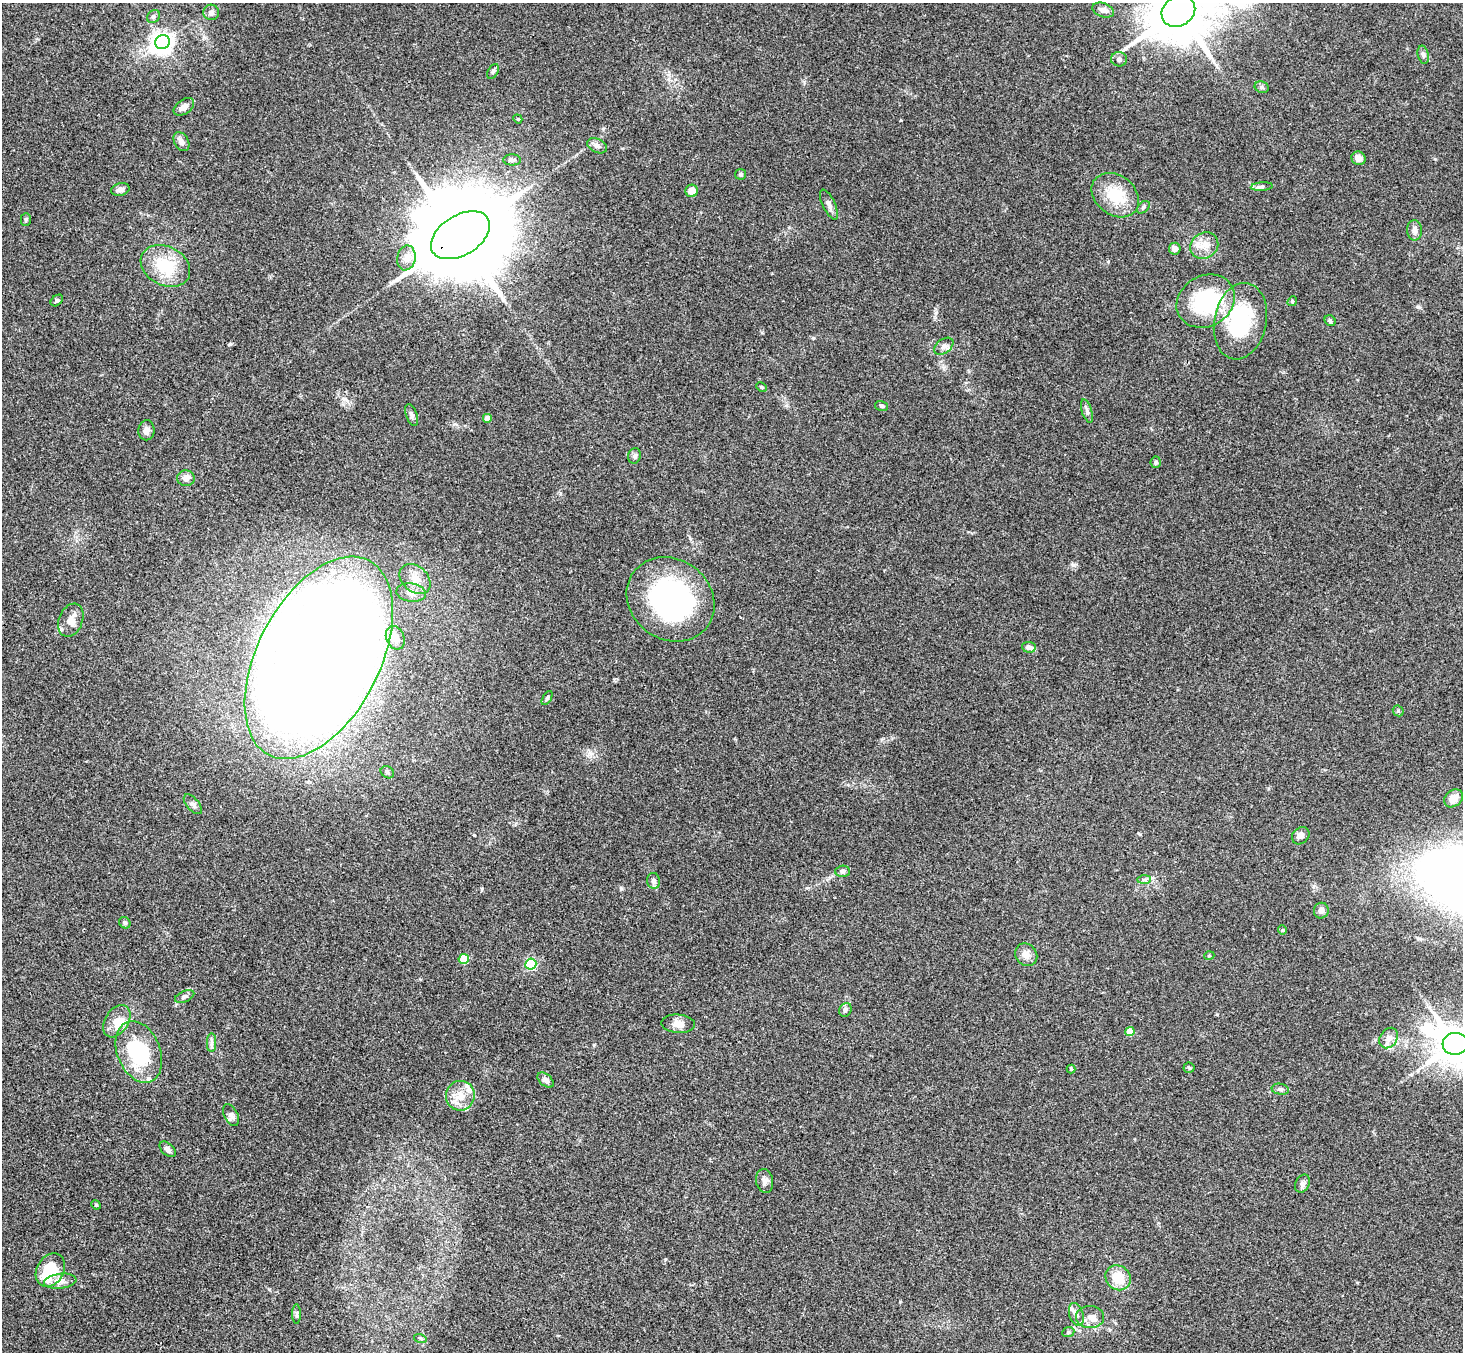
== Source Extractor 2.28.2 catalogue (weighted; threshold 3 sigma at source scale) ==
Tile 7 of 4 x 4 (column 3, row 2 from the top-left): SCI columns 2975-4435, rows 3033-4382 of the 5946 x 5927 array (HDU 1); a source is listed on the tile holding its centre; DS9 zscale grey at full resolution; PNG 1465 x 1354 px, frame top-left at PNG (2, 3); each listed source drawn as its Kron ellipse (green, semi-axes under 4 px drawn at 4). Shown black and unused: <1% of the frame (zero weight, under 3 of 4 exposures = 6% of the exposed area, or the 3 px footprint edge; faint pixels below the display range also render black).
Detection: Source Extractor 2.28.2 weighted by HDU 2 'WHT'; one run over the whole footprint, this tile lists its part. Background 0.163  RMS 0.0073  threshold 0.0329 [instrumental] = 3 sigma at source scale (4.5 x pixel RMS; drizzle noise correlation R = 1.50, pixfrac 1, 0.05/0.05 arcsec/px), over >= 5 px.
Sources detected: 101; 1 inside a brighter object's white glare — neither listed nor drawn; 6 inside a brighter listed object's ellipse — not listed separately; the other 94 listed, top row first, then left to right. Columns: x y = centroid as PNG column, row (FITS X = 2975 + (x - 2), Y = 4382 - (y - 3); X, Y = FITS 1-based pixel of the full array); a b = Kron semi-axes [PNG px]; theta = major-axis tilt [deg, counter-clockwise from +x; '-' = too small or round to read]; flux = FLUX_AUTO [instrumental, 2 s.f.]
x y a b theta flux
1103 10 11 7 -18 3.6
1178 11 18 14 34 5200
211 12 8 8 - 2.3
154 16 7 6 - 2
162 42 7 7 - 460
1423 55 9 5 -77 1.9
1119 59 8 7 - 2.5
493 72 8 5 63 1.6
1262 87 7 5 -22 1.5
184 107 11 7 35 4.6
518 119 5 3 - 0.71
181 142 10 7 -60 3.5
597 146 10 7 -27 2.9
1358 158 7 6 - 4.3
512 160 9 5 0 2.1
741 174 5 5 - 1.6
1262 187 11 4 5 2.1
120 189 9 6 15 2.8
692 191 6 6 - 7.1
1115 195 26 19 -39 23
829 205 16 6 -64 3.5
1143 207 7 5 45 1.7
26 219 6 5 - 1.2
1415 230 10 7 -86 3
460 235 32 20 31 17000
1204 245 14 12 36 8.2
1175 249 6 5 - 3.3
406 258 12 9 80 6.6
165 266 26 19 -28 29
57 300 7 5 40 1.3
1206 301 30 25 31 62
1292 301 5 4 - 0.96
1240 321 39 26 78 67
1330 321 6 5 - 1.5
944 346 11 7 36 3.2
762 387 5 4 - 0.96
882 406 7 5 -16 1.3
1087 411 12 5 -73 2.3
412 415 11 5 -70 2.2
487 418 4 4 - 5.4
146 430 10 8 89 3.3
635 456 8 6 72 1.9
1156 462 5 5 - 1.1
186 478 9 8 - 4.5
415 579 17 12 -42 9.1
411 593 15 9 -9 6.5
670 599 46 40 -37 140
71 620 17 12 67 7.4
395 638 12 9 -68 7.5
1029 647 7 5 -7 3.1
319 658 109 61 62 1800
547 698 8 3 58 1.1
1398 711 6 5 - 1.2
387 772 7 5 -34 1.7
1453 798 10 8 40 5.8
193 804 12 6 -49 2.5
1301 836 10 7 43 3.2
842 871 7 5 2 1.7
1144 880 7 4 1 1.6
654 881 8 6 -79 2.4
1321 911 8 7 - 3.2
125 923 6 5 - 1.6
1282 930 4 4 - 0.75
1026 955 12 10 -49 4.9
1209 956 5 3 - 0.63
464 959 5 5 - 23
531 964 5 5 - 69
185 996 10 5 23 1.9
845 1010 7 6 - 2.1
117 1021 18 11 57 9
678 1024 17 9 -4 5.6
1130 1031 5 4 - 13
1389 1038 11 8 54 4.7
211 1043 9 4 90 2.1
1455 1044 12 11 - 2300
139 1052 32 21 -68 54
1189 1068 5 5 - 1
1071 1069 4 4 - 0.67
546 1080 9 5 -41 3.2
1280 1089 9 5 -9 1.9
460 1096 15 14 - 12
231 1115 12 6 -63 2.6
168 1149 10 5 -44 2.6
764 1181 12 8 -79 3.3
1302 1184 9 7 63 2.6
96 1205 5 4 - 0.87
50 1270 18 13 59 30
1118 1278 13 12 - 15
60 1281 16 7 7 5.2
297 1314 10 4 -90 1.6
1076 1315 12 7 -73 3.5
1090 1317 14 11 -1 5.6
1068 1332 6 5 - 1.2
420 1338 6 4 -18 1
Overlapping masked pixels (flux is a lower limit): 1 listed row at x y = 460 235
Isophote crosses this tile's border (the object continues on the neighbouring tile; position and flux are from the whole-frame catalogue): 2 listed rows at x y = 1178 11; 1455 1044
Unlisted compact peaks at least as high as the median listed source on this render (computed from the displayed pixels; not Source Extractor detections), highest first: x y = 474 835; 1073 565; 621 889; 1435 159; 1418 307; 665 1259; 482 889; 813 338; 269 1289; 1140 834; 804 82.